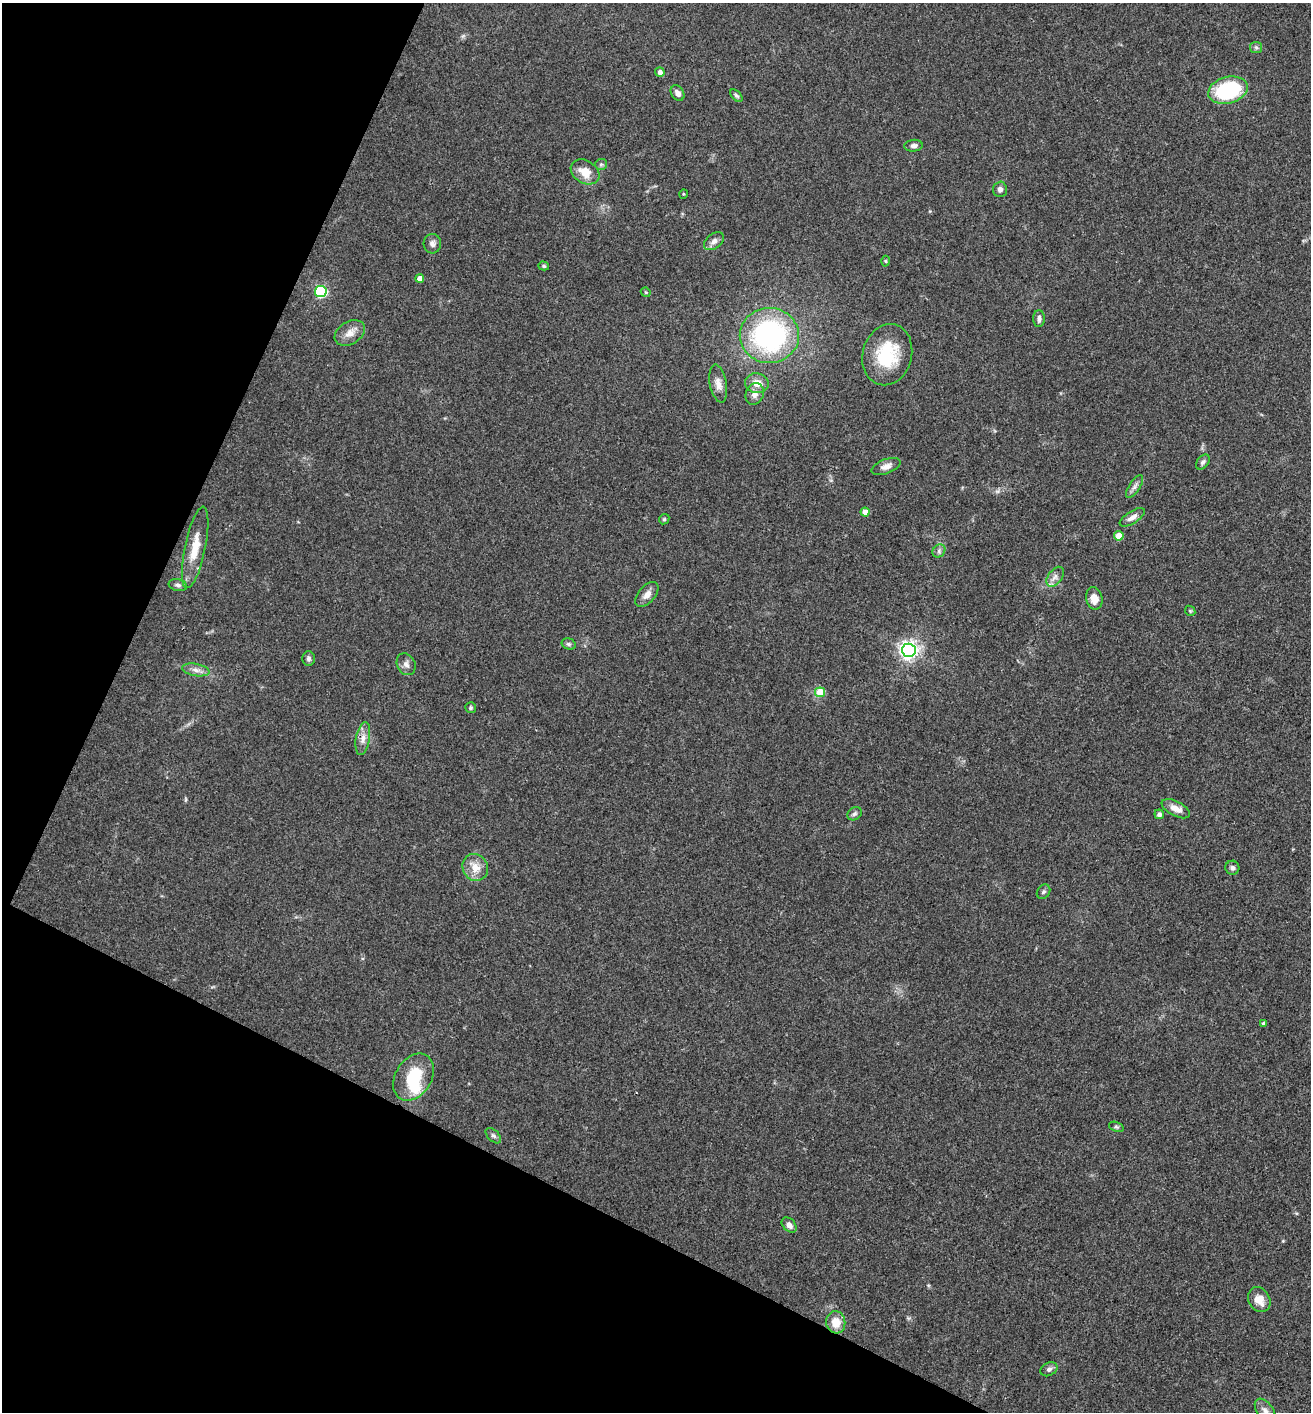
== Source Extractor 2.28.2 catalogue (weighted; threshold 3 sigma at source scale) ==
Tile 9 of 4 x 4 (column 1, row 3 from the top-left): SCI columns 148-1456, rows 1415-2824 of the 5660 x 5650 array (HDU 1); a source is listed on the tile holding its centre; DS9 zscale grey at full resolution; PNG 1313 x 1414 px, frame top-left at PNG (2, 3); each listed source drawn as its Kron ellipse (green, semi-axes under 4 px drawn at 4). Shown black and unused: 24% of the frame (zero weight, under 3 of 4 exposures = <1% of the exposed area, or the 3 px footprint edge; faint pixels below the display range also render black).
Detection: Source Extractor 2.28.2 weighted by HDU 2 'WHT'; one run over the whole footprint, this tile lists its part. Background 0.0661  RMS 0.0053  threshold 0.0238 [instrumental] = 3 sigma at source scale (4.5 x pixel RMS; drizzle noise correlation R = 1.50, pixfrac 1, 0.05/0.05 arcsec/px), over >= 5 px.
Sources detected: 62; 1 inside a brighter object's white glare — neither listed nor drawn; the other 61 listed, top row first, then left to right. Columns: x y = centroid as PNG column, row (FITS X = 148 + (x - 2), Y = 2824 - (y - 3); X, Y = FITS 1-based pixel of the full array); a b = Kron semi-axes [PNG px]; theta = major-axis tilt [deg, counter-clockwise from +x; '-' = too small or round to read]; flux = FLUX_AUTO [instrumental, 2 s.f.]
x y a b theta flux
1256 47 6 5 - 1.1
660 72 5 4 - 2.3
1228 90 20 13 15 42
678 93 8 6 -54 2.6
736 96 7 4 -45 1
914 146 9 6 5 1.9
601 164 6 5 - 1.1
585 172 15 11 -32 8.1
1000 189 8 7 - 2
683 194 5 3 - 0.47
714 241 11 7 36 2.6
432 244 9 9 - 2.3
885 261 5 3 - 0.55
544 266 5 4 - 0.8
420 278 4 4 - 3.2
321 291 6 5 - 66
646 292 5 4 - 0.62
1039 319 8 5 -89 1.6
350 333 16 11 33 4.9
769 335 29 27 -1 100
887 355 31 24 75 27
757 383 12 9 -8 5.7
718 384 19 8 -80 4.4
755 394 11 9 68 3.3
1203 462 8 5 50 1.4
886 466 15 7 21 3.2
1135 486 13 5 57 2.1
865 512 4 4 - 5.3
1132 517 14 6 32 3
664 519 5 4 - 0.7
1119 536 5 4 - 10
195 547 41 10 78 12
939 551 7 6 - 1.3
1055 577 11 7 53 2.6
178 585 9 6 -13 1.5
647 594 14 8 49 3.7
1094 598 11 8 -77 5.5
1190 611 5 4 - 0.66
569 644 7 5 -15 1.1
909 650 7 6 - 240
308 658 7 6 - 1.4
406 664 11 9 -63 2.7
196 670 14 6 -10 2.9
820 692 5 5 - 12
471 708 5 5 - 1
363 738 16 7 80 3.9
1176 809 15 7 -27 4.8
854 814 8 6 33 1.2
1159 814 5 5 - 1.9
475 867 14 12 -59 6.6
1232 868 7 7 - 1.6
1043 892 8 6 52 1.1
1264 1023 4 3 - 1.3
413 1077 25 18 59 23
1116 1127 8 4 -19 0.91
493 1136 9 5 -44 1.3
789 1225 9 6 -46 2.5
1259 1300 13 10 -59 6.3
836 1322 11 9 -82 7.3
1049 1369 9 6 27 1.5
1265 1411 13 8 -54 3.1
Isophote crosses this tile's border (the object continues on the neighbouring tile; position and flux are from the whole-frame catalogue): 1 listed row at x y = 1265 1411